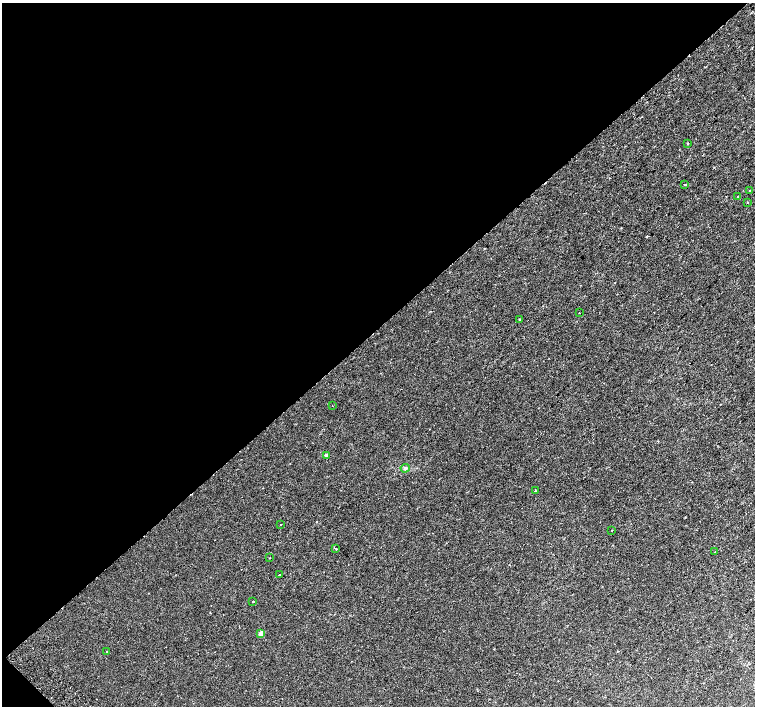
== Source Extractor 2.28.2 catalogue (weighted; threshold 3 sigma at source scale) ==
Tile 5 of 4 x 4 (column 1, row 2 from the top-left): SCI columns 45-1549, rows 3013-4419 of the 6116 x 6089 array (HDU 1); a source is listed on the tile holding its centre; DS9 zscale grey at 2 x 2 block average (1 PNG px = mean of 2 x 2 image px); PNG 757 x 708 px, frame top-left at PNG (2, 3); each listed source drawn as its Kron ellipse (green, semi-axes under 4 px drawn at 4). Shown black and unused: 47% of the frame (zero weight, under 2 of 3 exposures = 3% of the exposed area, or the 3 px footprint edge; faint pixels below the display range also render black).
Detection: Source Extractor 2.28.2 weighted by HDU 2 'WHT'; one run over the whole footprint, this tile lists its part. Background 0.00381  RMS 0.0025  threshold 0.0111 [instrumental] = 3 sigma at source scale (4.5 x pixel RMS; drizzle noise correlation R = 1.50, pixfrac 1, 0.0396/0.0396 arcsec/px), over >= 5 px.
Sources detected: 24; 4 cosmic-ray / hot-pixel residue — neither listed nor drawn; the other 20 listed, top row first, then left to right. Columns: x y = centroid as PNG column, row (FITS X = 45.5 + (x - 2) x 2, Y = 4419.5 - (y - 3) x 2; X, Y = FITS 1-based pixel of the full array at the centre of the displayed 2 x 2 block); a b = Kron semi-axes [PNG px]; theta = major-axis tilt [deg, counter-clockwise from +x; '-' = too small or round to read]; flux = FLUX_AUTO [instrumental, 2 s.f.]
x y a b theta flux
687 144 2 2 - 0.5
685 185 2 2 - 1.1
749 190 3 2 - 0.31
738 197 2 2 - 0.24
747 203 2 2 - 0.36
579 313 2 2 - 0.29
519 319 2 2 - 0.3
332 406 2 2 - 0.16
326 455 2 2 - 3.3
405 468 4 3 - 0.83
535 491 2 2 - 0.44
281 525 2 2 - 0.24
612 530 2 2 - 0.35
336 549 3 2 - 0.36
715 552 2 2 - 0.21
270 558 2 2 - 0.41
280 575 2 2 - 0.73
253 601 2 2 - 6.2
261 633 3 3 - 6.9
106 652 2 2 - 0.63
Diffuse or blended objects may show on this block-average render without a row.